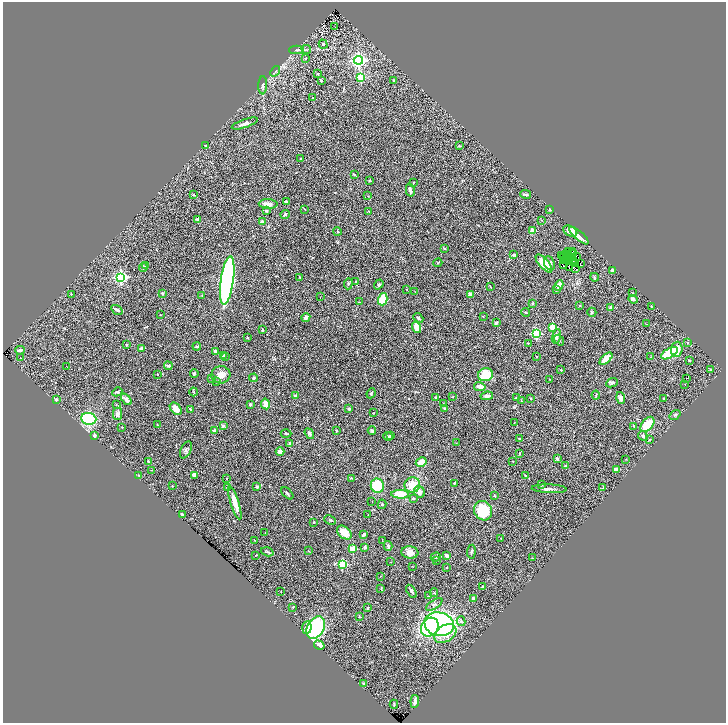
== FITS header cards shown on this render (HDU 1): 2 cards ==
NAXIS1  =                 1447
NAXIS2  =                 1441

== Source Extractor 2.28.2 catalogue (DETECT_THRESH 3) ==
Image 1447 x 1441 px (HDU 1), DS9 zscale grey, zoomed out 1/2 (1 PNG px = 2 x 2 image px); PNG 728 x 725 px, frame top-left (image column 2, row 1441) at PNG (3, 2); each listed source drawn as its Kron ellipse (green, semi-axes under 4 px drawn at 4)
Background 0.666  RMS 0.068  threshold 0.203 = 3 sigma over >= 5 px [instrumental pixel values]
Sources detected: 294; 30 cannot appear on this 1/2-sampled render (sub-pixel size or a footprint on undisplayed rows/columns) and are neither listed nor drawn; the other 264 listed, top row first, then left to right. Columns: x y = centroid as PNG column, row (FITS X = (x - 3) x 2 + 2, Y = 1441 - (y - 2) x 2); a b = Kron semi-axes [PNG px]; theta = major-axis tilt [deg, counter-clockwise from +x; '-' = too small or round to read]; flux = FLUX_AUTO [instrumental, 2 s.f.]
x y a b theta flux
335 27 2 1 - 33
323 44 5 3 - 22
306 49 5 2 - 11
296 50 7 3 0 21
305 58 3 3 - 12
358 60 4 4 - 4000
275 71 6 2 50 14
318 74 3 2 - 8.6
361 77 3 3 - 780
321 81 3 3 - 17
394 81 3 2 - 20
263 85 9 4 88 26
313 97 2 1 - 10
245 124 13 4 19 66
206 145 3 2 - 7.2
459 146 4 2 - 12
300 158 3 2 - 5.4
354 175 4 2 - 12
369 180 3 2 - 6.7
413 183 3 2 - 6.3
410 190 6 3 -78 40
526 194 6 3 -10 27
194 195 4 3 - 11
368 196 3 2 - 7.1
286 202 3 3 - 54
268 204 9 4 -2 62
305 209 3 1 - 4.7
550 209 4 3 - 10
266 211 3 3 - 12
369 211 3 2 - 6.8
285 214 5 3 - 19
197 219 2 2 - 30
541 220 3 2 - 5.2
262 222 4 3 - 34
337 231 4 2 - 8.9
533 231 4 4 - 94
570 231 7 5 -29 85
579 236 12 3 -41 170
444 248 3 3 - 10
568 251 3 1 - 1.9
573 251 2 2 - 1.5
574 253 2 1 - 1.8
514 255 3 3 - 23
564 255 5 1 - 5.7
562 256 2 1 - 3.7
567 256 2 1 - 3.6
573 257 2 1 - 5.2
576 257 3 1 - 0.31
571 258 3 2 - 11
568 259 4 2 - 5.7
573 260 2 1 - 4.9
563 261 4 2 - 3.3
575 262 2 1 - 8.5
438 263 4 2 - 7.5
544 263 11 5 -49 230
549 263 7 5 -66 46
580 263 2 1 - 4.5
145 265 3 2 - 4.5
564 265 2 1 - 2.7
143 268 4 3 - 14
570 268 2 1 - 0.98
576 269 3 2 - 2.1
612 270 4 3 - 16
121 277 4 4 - 2700
300 277 3 2 - 8.5
594 277 4 2 - 21
227 280 24 6 82 4100
355 281 2 2 - 7.5
348 284 5 3 - 20
379 284 5 3 - 19
559 285 5 4 - 82
490 287 3 2 - 6.1
407 289 3 2 - 6.5
556 290 4 2 - 11
415 292 2 1 - 3.6
162 293 4 3 - 17
633 293 3 2 - 6.6
71 294 3 2 - 7.7
470 294 3 2 - 73
202 295 2 2 - 5.1
320 297 2 1 - 5.3
383 299 6 4 74 350
633 299 5 3 - 26
359 302 2 2 - 5.1
532 303 3 2 - 13
579 306 3 2 - 6.2
651 306 3 2 - 7.5
611 307 3 2 - 46
117 310 6 3 -31 36
526 312 4 2 - 10
592 312 5 3 - 12
160 315 2 2 - 5.7
306 317 4 4 - 32
483 317 2 2 - 6.9
418 318 5 3 - 16
496 323 3 3 - 25
647 324 2 2 - 4.3
417 327 6 4 -69 140
553 327 3 3 - 500
262 330 3 2 - 14
536 333 3 3 - 1100
556 336 7 4 75 53
248 338 2 2 - 18
559 340 6 2 -52 14
687 342 3 2 - 10
528 343 3 2 - 6.3
126 344 3 2 - 16
197 346 4 2 - 15
141 349 3 3 - 46
677 349 7 6 - 150
20 350 5 3 - 46
215 351 4 3 - 22
669 353 9 4 30 540
223 355 4 3 - 21
226 356 3 2 - 9.2
537 357 2 2 - 5.9
650 357 3 2 - 5.4
21 358 2 2 - 11
606 359 8 4 42 220
689 360 3 2 - 15
66 366 2 1 - 5.4
168 366 4 3 - 39
711 369 2 2 - 8.3
561 370 3 2 - 6.5
194 373 4 3 - 33
157 374 2 2 - 8.1
221 375 9 8 - 110
485 375 7 6 - 430
254 378 4 4 - 26
687 378 2 1 - 39
211 379 4 3 - 10
550 379 2 2 - 4.7
217 381 3 3 - 12
612 383 6 3 25 23
685 384 2 1 - 3.4
480 387 6 3 -10 120
117 392 5 4 - 20
194 392 4 3 - 11
371 393 5 3 - 19
596 395 4 2 - 11
295 396 4 3 - 45
487 396 6 3 10 54
436 397 4 3 - 14
453 397 2 1 - 6.1
517 397 4 2 - 11
530 398 2 2 - 12
621 398 6 4 -73 48
664 398 3 2 - 14
56 399 3 3 - 26
126 399 7 4 -51 46
522 401 3 2 - 7.1
443 403 2 2 - 3.4
265 404 5 4 - 110
116 405 3 2 - 7.4
250 405 4 3 - 19
176 409 7 5 -48 130
349 409 2 2 - 77
444 409 3 3 - 22
191 410 3 2 - 20
374 412 3 2 - 4.5
117 414 6 4 -89 47
675 415 6 3 36 16
89 419 8 6 -6 1000
514 423 2 2 - 4.2
647 424 9 5 50 290
157 425 3 2 - 7.9
223 426 3 3 - 25
634 426 4 3 - 12
122 427 2 2 - 11
372 430 4 3 - 22
214 431 3 2 - 16
336 431 3 2 - 8.4
286 434 5 3 - 12
309 434 6 3 -56 28
94 436 3 3 - 33
388 436 5 2 - 15
390 436 4 3 - 15
643 436 5 3 - 37
519 439 3 2 - 15
649 440 3 2 - 8.6
456 443 2 2 - 5.2
290 444 3 3 - 39
186 450 9 5 65 34
280 451 4 3 - 81
520 453 4 2 - 12
557 459 4 3 - 30
626 459 3 2 - 5.5
148 461 4 3 - 12
513 461 2 2 - 12
421 462 5 4 - 180
565 466 3 3 - 21
616 469 4 3 - 52
151 470 2 2 - 5.2
138 475 2 2 - 6.9
194 475 3 3 - 41
525 476 4 3 - 16
227 478 2 2 - 18
351 478 4 3 - 8.5
454 483 4 2 - 12
412 485 8 7 - 250
541 485 3 2 - 14
172 486 2 2 - 7.2
377 486 7 6 - 460
227 487 4 3 - 13
257 487 3 3 - 22
603 488 3 2 - 8.8
549 489 17 3 -2 50
420 492 6 5 - 80
287 493 7 2 -45 16
400 494 9 4 -1 270
494 495 2 2 - 7.6
413 498 3 2 - 9
372 501 2 1 - 3.3
235 503 18 4 -73 140
382 504 5 3 - 14
483 511 10 9 - 440
182 514 4 2 - 33
368 515 2 1 - 3.4
330 520 6 3 -24 16
314 522 2 2 - 26
265 533 3 2 - 5
344 533 8 5 -41 140
364 534 4 2 - 34
501 538 2 2 - 4.8
254 540 2 1 - 3.8
382 541 2 2 - 3.8
388 546 5 3 - 31
365 547 3 3 - 35
353 549 3 3 - 460
309 551 3 2 - 5.2
267 552 6 3 -16 16
410 552 8 6 -7 100
471 552 7 3 84 21
256 555 3 2 - 8.4
446 556 4 4 - 44
436 557 5 4 - 20
532 558 2 2 - 6.5
436 561 2 2 - 5.2
391 562 3 2 - 4.9
342 564 3 3 - 830
412 566 3 2 - 4.5
447 567 3 3 - 9.3
380 576 3 2 - 4.1
482 587 3 3 - 25
381 588 3 2 - 6.5
411 591 7 2 -58 33
281 592 2 1 - 3.6
434 593 4 3 - 11
429 596 2 2 - 4.9
473 599 4 3 - 26
434 605 9 4 35 42
293 607 2 2 - 8.7
368 608 3 3 - 22
359 617 3 2 - 7
461 621 5 4 - 28
439 624 15 12 -16 2900
430 627 10 8 56 1400
307 628 6 4 85 58
316 628 12 8 59 1300
445 634 12 8 31 270
319 645 5 4 - 94
364 684 4 3 - 21
415 701 6 2 84 40
394 704 4 2 - 11
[30 sub-pixel or undisplayed-footprint detections neither listed nor drawn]